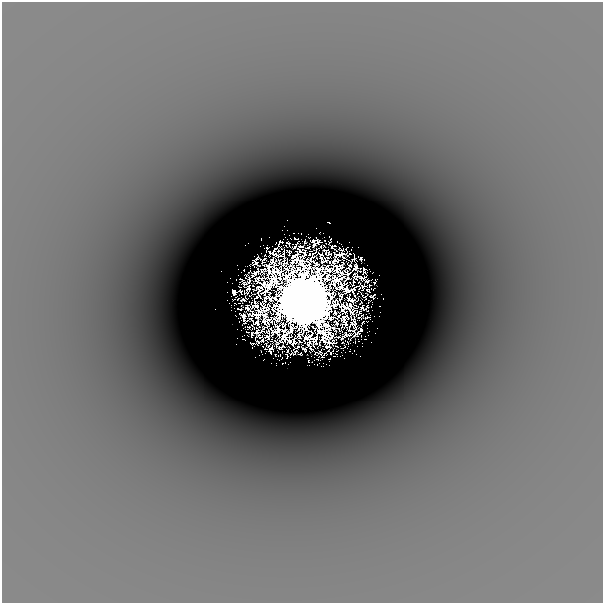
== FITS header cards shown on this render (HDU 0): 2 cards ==
NAXIS1  =                  601
NAXIS2  =                  601

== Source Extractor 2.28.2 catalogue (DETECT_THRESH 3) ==
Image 601 x 601 px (HDU 0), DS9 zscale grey, 1 PNG px = 1 image px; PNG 605 x 605 px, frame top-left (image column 1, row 601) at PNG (2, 2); no overlay
Background -1.37e-04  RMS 3.7e-05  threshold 1.12e-04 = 3 sigma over >= 5 px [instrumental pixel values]
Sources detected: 26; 6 with non-positive FLUX_AUTO (blend fragments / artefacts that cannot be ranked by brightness) are not listed; the other 20 listed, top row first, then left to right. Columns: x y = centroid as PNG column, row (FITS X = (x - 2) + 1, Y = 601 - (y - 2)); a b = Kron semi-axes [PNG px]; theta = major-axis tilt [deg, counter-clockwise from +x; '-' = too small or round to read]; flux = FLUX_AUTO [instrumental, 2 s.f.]
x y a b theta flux
287 220 2 2 - 0.0055
329 222 3 2 - 0.037
284 226 2 2 - 0.0047
261 239 2 2 - 0.012
305 242 3 2 - 0.019
267 248 3 3 - 0.05
361 258 3 3 - 0.012
367 281 4 2 - 0.039
374 282 2 2 - 0.023
368 290 3 3 - 0.026
240 291 3 2 - 0.031
234 292 5 3 - 0.17
362 295 4 2 - 0.033
365 297 3 3 - 0.0093
303 300 58 55 8 140
362 323 5 2 - 0.018
252 343 3 2 - 0.0078
288 350 6 2 74 0.019
349 351 2 2 - 0.014
301 354 3 2 - 0.012
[6 non-positive-flux detections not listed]